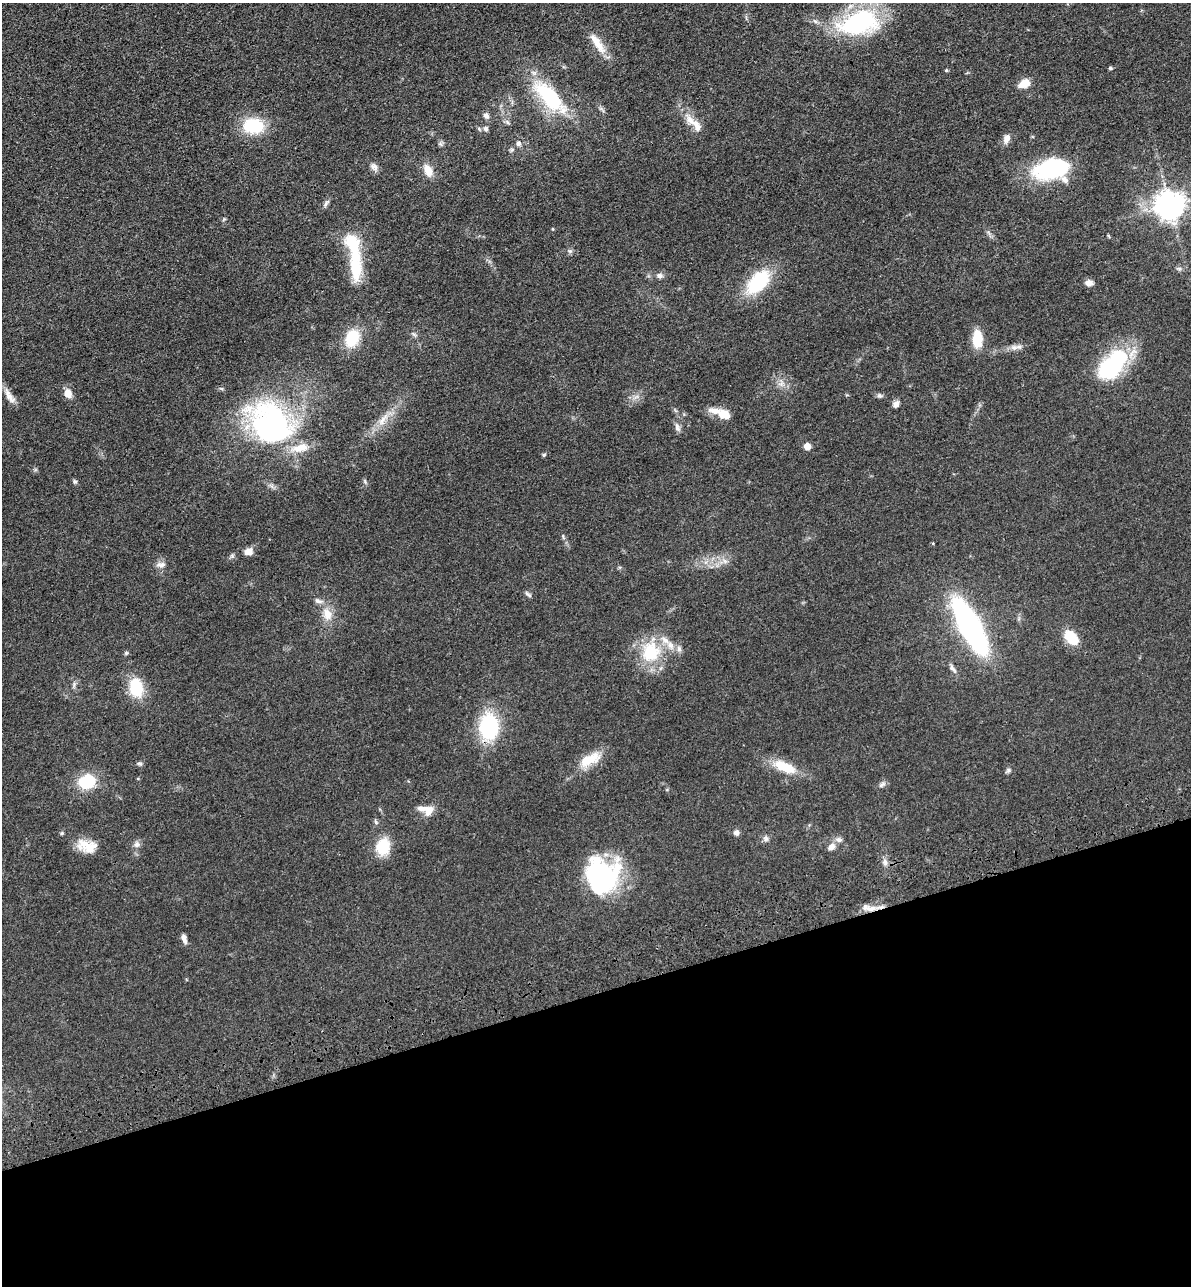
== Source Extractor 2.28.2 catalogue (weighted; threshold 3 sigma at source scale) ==
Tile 14 of 4 x 4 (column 2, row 4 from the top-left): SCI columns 1486-2674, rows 115-1398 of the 5229 x 5365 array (HDU 1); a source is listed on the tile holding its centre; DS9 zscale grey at full resolution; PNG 1193 x 1288 px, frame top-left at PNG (2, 3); no overlay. Shown black and unused: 23% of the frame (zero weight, under 3 of 4 exposures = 6% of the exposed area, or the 3 px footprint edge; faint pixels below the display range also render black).
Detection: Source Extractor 2.28.2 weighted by HDU 2 'WHT'; one run over the whole footprint, this tile lists its part. Background 0.0462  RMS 0.0058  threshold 0.0259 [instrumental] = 3 sigma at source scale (4.5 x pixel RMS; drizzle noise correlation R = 1.50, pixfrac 1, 0.05/0.05 arcsec/px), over >= 5 px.
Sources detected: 89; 1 inside a brighter object's white glare — not listed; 12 inside a brighter listed object's ellipse — not listed separately; the other 76 listed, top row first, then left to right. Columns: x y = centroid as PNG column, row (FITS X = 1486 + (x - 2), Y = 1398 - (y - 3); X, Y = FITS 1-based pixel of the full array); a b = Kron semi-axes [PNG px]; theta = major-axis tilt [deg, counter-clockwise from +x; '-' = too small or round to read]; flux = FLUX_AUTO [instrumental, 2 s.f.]
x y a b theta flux
859 22 42 24 16 75
597 44 30 10 -54 9.5
1110 68 5 4 - 0.7
946 70 5 4 - 0.58
1024 83 11 8 24 8
550 97 40 16 -47 49
486 116 8 6 -41 2.1
690 120 20 10 -52 6.8
507 122 7 4 -70 0.96
253 126 24 18 -6 23
486 129 7 6 - 1.4
1006 138 13 8 63 3.3
518 144 6 6 - 2
374 167 12 8 -50 2.5
1053 169 29 15 12 71
428 170 17 10 -64 6.2
326 203 13 5 55 1.6
1170 206 9 8 - 750
552 229 5 3 - 0.47
570 251 6 6 - 1.2
355 268 34 16 -82 18
1179 269 7 4 0 1.1
659 276 8 6 -6 2
758 282 28 16 47 37
1089 283 8 7 - 3.1
414 334 7 4 -19 0.99
352 338 19 13 66 19
977 339 19 10 90 13
1014 347 10 8 3 2.7
1119 358 9 9 - 40
68 393 10 9 - 5
9 396 25 7 -58 4.6
879 396 7 6 - 1.3
896 404 9 6 56 2.3
724 415 16 11 -20 6.9
383 420 21 8 56 7.1
271 424 56 43 -44 130
677 427 12 6 -72 2.1
807 446 5 5 - 7.8
544 455 5 4 - 0.72
75 482 6 5 - 1.1
563 537 10 3 -79 0.9
933 543 3 3 - 0.69
248 552 10 7 6 4.1
724 561 7 4 -71 1.5
161 564 13 7 5 2.6
528 594 10 4 -42 1.3
327 614 18 11 -79 7.5
970 626 40 13 -62 210
1071 638 13 8 -48 19
679 649 9 6 -75 1.9
650 652 30 26 81 27
953 669 16 5 -55 2.1
136 688 22 14 -79 20
489 727 24 18 -89 46
590 759 29 13 26 13
139 764 7 5 -16 1
784 767 28 12 -23 15
1008 770 7 5 46 1.1
138 779 4 3 - 0.47
87 781 11 9 19 31
882 785 11 5 37 1.6
428 811 12 10 61 5.5
376 822 8 4 -55 0.97
736 832 7 7 - 1.8
62 833 5 4 - 0.74
766 838 8 6 -45 1.6
839 840 10 6 -16 2.2
85 844 23 14 6 9.7
137 844 9 7 79 2.2
383 847 17 13 73 18
831 847 9 7 44 3.4
885 862 9 6 -88 2.1
602 876 36 33 -88 77
871 909 15 8 2 4.8
184 938 11 6 -75 2.6
Overlapping masked pixels (flux is a lower limit): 1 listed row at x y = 871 909
Isophote crosses this tile's border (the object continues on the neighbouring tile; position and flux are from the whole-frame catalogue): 1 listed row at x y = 859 22